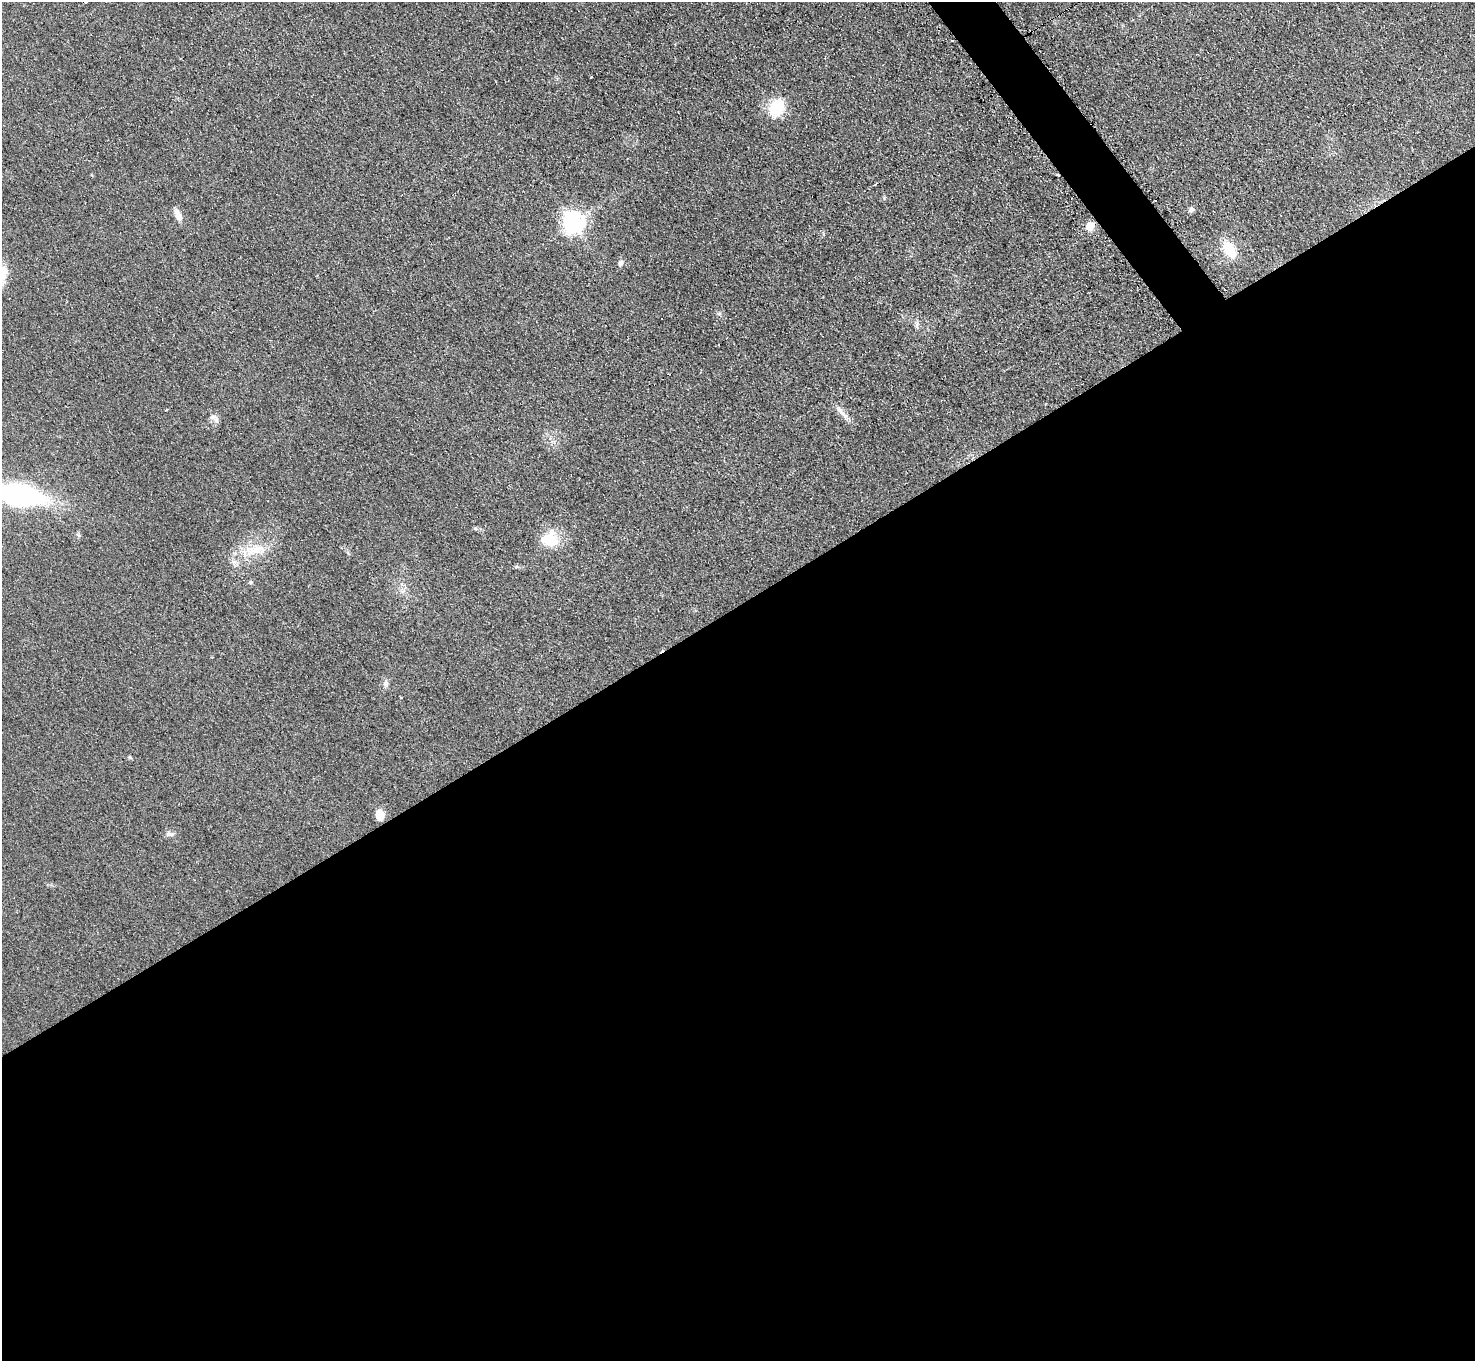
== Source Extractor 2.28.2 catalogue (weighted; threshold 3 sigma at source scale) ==
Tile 15 of 4 x 4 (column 3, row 4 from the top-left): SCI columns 2965-4437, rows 307-1665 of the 5918 x 5903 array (HDU 1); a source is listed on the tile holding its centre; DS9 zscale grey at full resolution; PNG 1477 x 1363 px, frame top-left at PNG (2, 2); no overlay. Shown black and unused: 57% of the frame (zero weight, under 2 of 3 exposures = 2% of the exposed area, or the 3 px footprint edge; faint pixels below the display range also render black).
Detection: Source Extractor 2.28.2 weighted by HDU 2 'WHT'; one run over the whole footprint, this tile lists its part. Background 0.076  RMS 0.011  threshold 0.0486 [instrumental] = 3 sigma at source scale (4.5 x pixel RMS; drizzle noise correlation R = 1.50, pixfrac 1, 0.05/0.05 arcsec/px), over >= 5 px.
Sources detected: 29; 1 inside a brighter object's white glare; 3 cosmic-ray / hot-pixel residue — not listed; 1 inside a brighter listed object's ellipse — not listed separately; the other 24 listed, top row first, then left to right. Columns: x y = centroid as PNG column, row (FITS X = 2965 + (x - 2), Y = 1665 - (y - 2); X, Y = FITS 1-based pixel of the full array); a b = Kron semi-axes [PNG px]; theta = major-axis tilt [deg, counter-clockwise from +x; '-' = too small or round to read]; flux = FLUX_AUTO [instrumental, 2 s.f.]
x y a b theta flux
952 41 3 3 - 2.3
180 58 3 2 - 0.93
591 77 3 3 - 2.2
776 108 24 17 66 32
1192 209 7 5 -52 2.9
178 215 15 8 -64 7.8
573 223 8 7 - 680
1090 226 11 10 - 8.9
1229 249 17 10 -58 30
620 263 9 6 71 3.4
719 314 6 5 - 1.9
917 325 12 4 89 3
166 410 2 2 - 0.99
840 410 18 7 -46 8
214 418 15 7 -35 5.3
18 495 40 16 -9 270
475 528 6 4 -1 1.7
550 540 19 12 -19 24
256 550 33 14 13 29
251 582 6 4 46 1.5
386 683 9 7 85 3.7
130 757 5 4 - 1.3
380 815 9 8 - 14
170 834 13 5 -5 3.5
Isophote crosses this tile's border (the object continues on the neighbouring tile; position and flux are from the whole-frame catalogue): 1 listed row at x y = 18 495
Unlisted compact peaks at least as high as the median listed source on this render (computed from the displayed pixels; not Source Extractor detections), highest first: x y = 884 198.